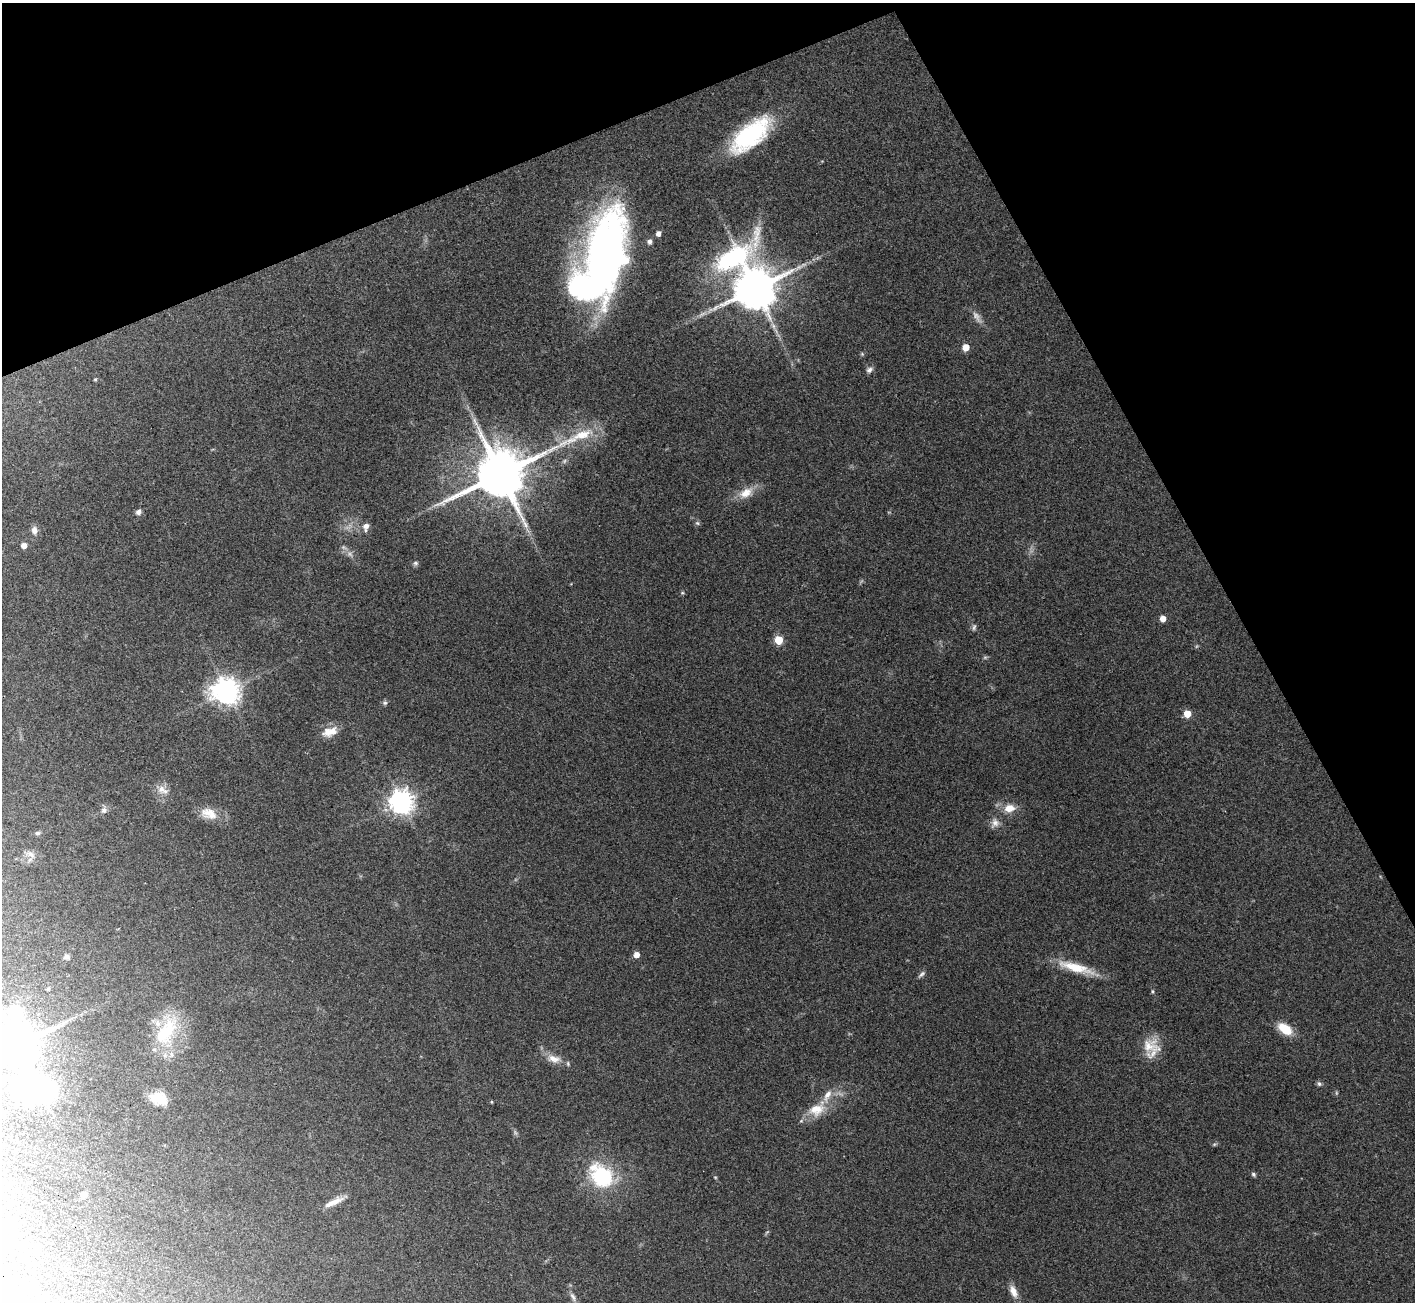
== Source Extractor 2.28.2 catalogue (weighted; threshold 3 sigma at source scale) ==
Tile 3 of 4 x 4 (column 3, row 1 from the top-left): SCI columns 2836-4248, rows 4068-5367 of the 5673 x 5664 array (HDU 1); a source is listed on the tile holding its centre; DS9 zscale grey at full resolution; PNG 1417 x 1304 px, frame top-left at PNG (2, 3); no overlay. Shown black and unused: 22% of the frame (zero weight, under 3 of 4 exposures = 2% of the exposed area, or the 3 px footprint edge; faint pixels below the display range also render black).
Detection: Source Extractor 2.28.2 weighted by HDU 2 'WHT'; one run over the whole footprint, this tile lists its part. Background 0.114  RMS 0.0059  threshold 0.0265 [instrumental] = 3 sigma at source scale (4.5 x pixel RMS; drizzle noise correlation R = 1.50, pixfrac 1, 0.05/0.05 arcsec/px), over >= 5 px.
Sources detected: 75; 8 too faint to see at this stretch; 4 inside a brighter object's white glare — not listed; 4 inside a brighter listed object's ellipse — not listed separately; the other 59 listed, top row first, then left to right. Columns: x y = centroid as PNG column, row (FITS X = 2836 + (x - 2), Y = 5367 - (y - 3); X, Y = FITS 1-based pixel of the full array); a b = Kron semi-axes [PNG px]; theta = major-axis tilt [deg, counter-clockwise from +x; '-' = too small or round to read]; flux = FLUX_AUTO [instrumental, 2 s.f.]
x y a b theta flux
751 135 49 21 40 68
658 233 5 4 - 2.9
649 242 6 6 - 1.6
601 258 113 33 81 230
732 258 58 33 38 94
755 288 12 11 - 2700
966 347 5 5 - 11
862 354 6 4 -46 0.72
869 370 9 7 40 2.2
95 379 5 4 - 0.66
500 474 20 13 26 3900
746 493 23 13 28 9.4
138 512 7 6 - 2.3
697 523 7 5 -27 1.2
366 527 12 8 75 3
34 530 10 7 -85 3.5
24 545 5 5 - 4.6
415 563 7 6 - 1.4
682 593 6 4 0 0.77
1163 618 5 5 - 5.9
974 627 9 5 87 1.5
779 640 5 5 - 22
985 657 7 4 1 0.93
227 691 9 8 - 670
385 703 7 6 - 1.2
1187 714 5 5 - 12
330 732 21 11 17 8
162 790 20 10 -27 5.8
401 802 8 8 - 550
1009 808 15 11 10 7.8
104 810 9 8 - 2.5
209 813 24 15 -19 9.6
995 823 14 11 63 4.2
37 833 7 5 2 1.1
31 854 16 8 -28 3.6
636 955 5 5 - 4.8
67 957 8 6 -6 1.8
1076 968 48 10 -16 18
921 974 10 5 43 1.7
48 989 4 4 - 0.88
1152 991 6 4 89 0.8
15 1012 9 8 - 59
1285 1029 14 8 -35 16
166 1031 45 21 60 32
18 1045 11 11 - 2700
1148 1046 25 22 14 13
554 1059 20 10 -14 6.6
1319 1084 7 5 -40 1.3
34 1088 39 25 -21 190
159 1098 17 11 -15 12
491 1102 4 3 - 0.64
817 1109 27 17 33 15
1253 1174 5 4 - 1.5
601 1176 34 25 -44 44
715 1177 5 3 - 0.55
83 1194 7 6 - 2
334 1202 26 7 25 6.5
1013 1291 17 8 -66 5.3
573 1297 14 6 -59 2.9
Isophote crosses this tile's border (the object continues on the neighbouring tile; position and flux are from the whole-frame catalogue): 3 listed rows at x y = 15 1012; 18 1045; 34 1088